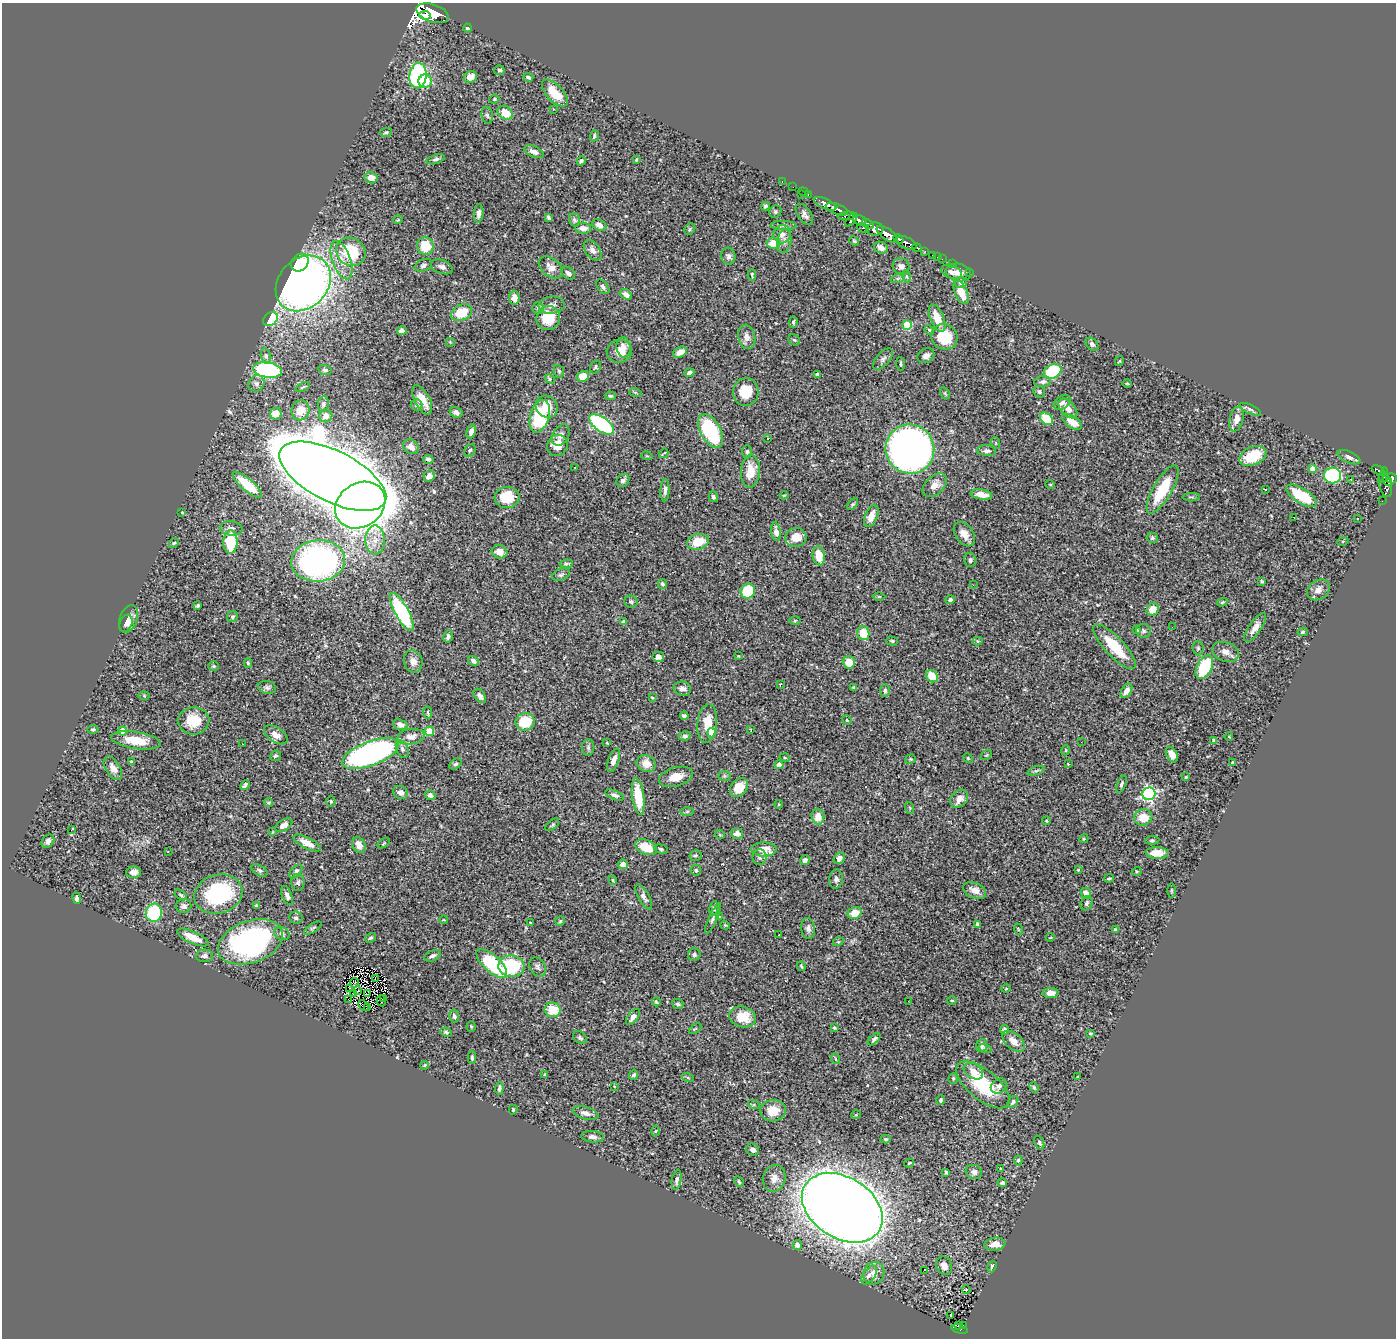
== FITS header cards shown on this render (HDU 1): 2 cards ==
NAXIS1  =                 1394
NAXIS2  =                 1336

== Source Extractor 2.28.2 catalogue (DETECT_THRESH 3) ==
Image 1394 x 1336 px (HDU 1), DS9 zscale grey, 1 PNG px = 1 image px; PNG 1398 x 1340 px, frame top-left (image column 1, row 1336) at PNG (2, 3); each listed source drawn as its Kron ellipse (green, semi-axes under 4 px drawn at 4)
Background 0.73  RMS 0.022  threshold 0.0673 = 3 sigma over >= 5 px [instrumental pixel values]
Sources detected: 462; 1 with non-positive FLUX_AUTO (blend fragments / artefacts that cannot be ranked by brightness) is neither listed nor drawn; the other 461 listed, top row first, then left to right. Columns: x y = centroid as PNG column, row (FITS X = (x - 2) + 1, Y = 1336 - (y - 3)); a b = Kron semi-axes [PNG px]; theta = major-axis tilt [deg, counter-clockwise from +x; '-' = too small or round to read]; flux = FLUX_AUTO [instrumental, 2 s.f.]
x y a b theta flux
433 13 17 9 -19 3100
425 15 5 3 - 540
468 28 4 4 - 3.2
499 70 5 5 - 3.3
418 76 13 8 82 210
470 77 7 5 26 9.4
528 77 5 3 - 2.6
425 81 7 6 - 22
555 93 17 8 -47 35
494 99 5 4 - 2
553 109 3 3 - 1.3
505 113 8 6 -34 25
487 115 8 5 -78 3.4
386 132 6 4 10 2.2
594 136 5 4 - 3.1
534 152 10 5 -22 7.9
436 159 9 4 17 3.7
636 160 4 3 - 1.5
581 161 5 4 - 2.9
371 178 6 5 - 12
782 182 3 2 - 16
793 187 2 2 - 8.2
803 192 5 2 - 16
808 194 3 2 - 21
801 195 3 2 - 48
825 204 12 5 -25 1100
765 206 4 3 - 3
837 209 12 5 -21 870
775 212 6 5 - 2.6
479 213 9 5 86 5.5
804 214 12 6 -55 6.5
847 216 9 4 5 290
549 218 4 3 - 2.8
398 220 5 3 - 1.2
574 220 6 5 - 4
851 220 8 3 51 370
859 220 7 5 -16 520
868 224 6 3 -28 270
599 225 8 5 -31 9.4
783 226 13 4 -1 4.2
583 228 8 5 -1 9.1
863 228 6 3 -20 130
690 229 6 5 - 2.3
875 229 9 6 5 900
782 234 9 8 - 11
887 234 12 5 -34 1800
898 239 5 3 - 220
784 241 12 7 82 7.8
854 241 5 4 - 1.7
773 243 7 5 -5 31
906 243 11 5 -25 780
425 246 9 8 - 32
881 248 7 5 -26 10
917 248 5 3 - 160
593 250 11 7 -54 7.6
351 252 15 13 -37 72
924 252 4 2 - 88
933 255 4 3 - 48
728 256 8 7 - 5
938 257 3 2 - 13
942 259 2 2 - 4.5
341 260 20 9 -70 22
300 263 10 8 48 35
952 264 2 2 - 5.5
423 265 9 6 23 4.4
901 266 8 7 - 6.6
442 267 11 6 -21 6.5
551 267 14 9 -38 11
952 272 11 6 -20 8.8
958 272 12 8 -11 12
969 272 2 2 - 6.9
568 273 8 5 -39 4.9
752 275 5 2 - 1.4
906 276 6 4 -71 2.2
898 278 7 4 19 2.9
303 283 31 24 46 1000
961 283 6 5 - 4.2
603 287 8 5 -52 3.9
961 292 12 6 -65 28
626 294 7 4 -34 7.3
514 298 7 5 -85 14
552 305 13 8 8 8.2
538 308 6 5 - 3
461 313 11 7 25 37
548 318 12 11 - 40
937 318 14 6 -67 28
270 319 8 6 40 95
793 322 5 3 - 2.5
907 325 5 5 - 52
929 330 5 4 - 2
402 331 5 4 - 5
747 337 12 8 -78 9.4
944 337 13 12 - 51
794 340 6 5 - 2.5
450 342 5 5 - 1.6
1092 344 7 5 -46 5
624 348 10 7 -81 9
619 351 13 11 12 19
680 352 7 5 29 9.5
266 356 8 5 -76 4.2
926 356 9 7 29 6.8
883 359 13 6 48 6
1119 361 5 3 - 1.5
901 364 7 3 -87 1.8
596 367 7 5 59 2.6
267 370 14 8 -8 200
325 370 7 4 -16 3.2
559 371 6 5 - 2.4
1053 371 9 7 26 110
689 373 5 4 - 4.2
817 374 3 3 - 2.5
583 376 6 5 - 21
550 379 5 4 - 2.8
1043 382 8 5 8 4.7
256 383 8 7 - 5.6
1127 383 5 3 - 1.3
303 387 8 3 25 2
635 392 6 4 -19 1.9
746 392 14 13 - 41
1039 392 6 5 - 3.4
945 393 6 4 -56 2
610 396 6 4 -1 2
422 400 16 7 -62 25
1062 403 9 6 33 5
323 404 8 5 81 3.3
416 405 6 5 - 4
547 407 12 10 -40 21
1068 408 12 7 -48 14
1250 409 11 4 -25 4.1
301 410 10 9 - 18
456 412 7 5 -27 6.5
276 414 6 5 - 18
326 416 6 6 - 11
540 416 17 9 74 120
1046 419 7 5 -41 49
1236 419 12 6 78 14
1072 422 11 6 -35 17
601 424 14 7 -35 190
471 431 7 4 73 5.9
711 431 18 10 -61 130
561 435 11 8 60 7.7
768 438 3 3 - 3
996 443 6 3 -71 1.6
557 445 11 10 - 26
411 447 8 6 -35 10
910 449 25 24 - 1400
470 450 7 5 57 3.2
987 451 9 5 -3 4.3
747 452 7 4 -90 2.7
664 453 5 2 - 1.4
647 456 6 3 -17 1.4
1253 456 14 9 22 51
1349 457 12 5 -24 5.6
428 459 5 4 - 3.5
575 467 2 2 - 1.3
1313 469 4 4 - 16
1378 470 7 4 -28 140
750 471 16 9 85 28
1384 475 8 3 79 190
333 476 58 25 -27 11000
429 476 6 5 - 7.2
1332 476 8 8 - 120
1392 478 5 5 - 320
1351 479 3 3 - 6.9
623 480 7 5 46 5.2
1387 481 5 3 - 140
1050 484 5 3 - 1.2
247 485 18 6 -41 55
935 485 14 9 44 13
1385 485 13 6 -75 360
1162 489 27 9 60 60
665 490 11 4 88 5.6
1265 490 3 2 - 1.2
981 494 11 5 -9 17
784 495 4 4 - 1.5
1302 496 17 7 -32 56
507 497 12 10 7 48
713 497 5 4 - 3.5
1191 497 9 3 0 2.6
1382 501 2 2 - 6.3
853 504 7 4 48 2.4
360 505 27 21 34 1600
182 512 3 2 - 1.4
871 516 11 6 67 16
1294 517 2 2 - 1.1
1357 519 3 2 - 1.4
231 528 11 7 -5 6.9
776 532 9 5 -81 7.9
964 534 13 9 -55 14
796 537 11 9 4 19
1152 538 6 5 - 2.9
375 540 14 10 -88 17
1343 541 5 3 - 1.4
230 542 12 7 90 63
698 542 11 7 15 31
174 543 5 4 - 2
500 552 8 6 -20 12
819 556 9 6 -82 24
970 560 7 6 - 3.4
318 561 27 20 6 520
566 564 7 3 7 2.4
561 575 9 6 21 4.1
1262 581 4 3 - 1.7
663 584 5 4 - 2.9
973 585 3 2 - 2.1
1318 590 12 9 35 8.9
748 591 7 7 - 63
879 597 6 4 0 1.9
950 600 4 4 - 4.8
631 602 7 6 - 3.2
1222 602 5 4 - 2
198 605 4 3 - 2.7
1153 609 6 6 - 18
402 612 21 6 -61 170
232 617 6 5 - 2.6
128 619 14 8 69 11
795 620 6 4 1 1.7
624 622 4 4 - 3.9
126 623 9 6 67 4.3
1172 627 2 2 - 1.5
1255 627 17 6 55 14
1137 630 3 3 - 1.3
1143 631 7 6 - 3.9
1303 632 5 4 - 2.1
863 633 7 6 - 36
448 636 6 4 79 4.8
892 641 6 4 -17 2.2
977 641 5 4 - 1.7
1114 647 29 9 -46 54
1198 648 7 5 -89 3.4
1226 652 14 9 -20 11
739 656 4 3 - 0.89
659 657 6 5 - 7.3
413 661 11 9 -74 11
473 661 6 4 -35 4.8
849 662 6 6 - 23
248 663 5 4 - 1.9
214 666 5 4 - 1.7
1204 667 13 7 64 79
932 676 6 5 - 29
780 684 4 3 - 1.5
267 687 9 6 -11 4.1
854 687 4 3 - 2.4
682 689 9 7 -14 6.9
885 690 6 5 - 3.2
1126 691 8 5 58 9.3
144 696 6 4 -2 1.3
480 696 8 5 -54 5.9
652 698 3 2 - 1.5
428 713 6 3 -79 1.8
684 716 4 4 - 3.8
847 720 5 4 - 1.5
194 721 15 14 - 42
525 722 9 8 - 54
707 724 19 9 85 28
400 725 7 5 -20 6.5
93 729 5 4 - 2.4
751 730 4 2 - 1.2
123 731 4 4 - 28
429 731 4 4 - 39
712 733 4 4 - 46
276 735 13 7 -33 10
685 736 6 4 8 4
411 737 13 7 7 12
1229 737 4 2 - 0.99
136 740 25 8 -9 36
1214 740 4 3 - 1.6
1081 742 2 2 - 1.8
607 743 4 3 - 1.2
242 744 2 2 - 0.86
588 747 8 6 -90 3.5
402 749 9 6 -67 4.5
1066 750 5 3 - 1.2
370 753 30 12 21 470
986 755 6 4 34 1.6
1172 755 8 5 -62 10
275 756 5 5 - 2.8
785 758 5 3 - 1.2
968 758 5 4 - 2
910 759 5 4 - 1.9
614 760 12 5 70 8.4
131 761 3 3 - 1.4
1233 763 4 3 - 2.3
456 764 7 4 39 2.8
646 764 10 8 -25 17
1068 764 3 2 - 1.2
779 765 4 4 - 14
113 768 13 7 -58 9.8
1036 771 9 4 18 3.3
725 776 6 5 - 2.5
676 777 17 9 15 21
1186 777 3 3 - 1.5
1121 784 9 4 69 2.9
245 785 5 3 - 4
739 788 11 8 49 28
400 792 8 6 -29 7.7
1149 794 6 6 - 290
430 795 5 4 - 6
615 795 10 4 -22 4.7
638 797 18 6 -83 48
959 799 10 7 48 13
331 802 5 4 - 1.9
269 803 4 3 - 2
779 804 4 4 - 1.4
910 808 6 4 -71 1.8
687 812 7 4 2 2.3
818 817 8 6 -88 16
1143 817 9 8 - 24
1046 821 4 4 - 1.3
284 825 9 5 33 8.3
552 825 8 4 40 2.6
71 830 3 2 - 16
273 832 4 2 - 1.1
737 833 6 5 - 8.5
720 835 5 3 - 1.2
1084 839 4 4 - 1.5
1152 840 7 4 5 2.5
48 841 7 5 48 6.7
307 843 15 5 -27 19
384 843 7 4 32 1.6
359 845 8 6 -59 11
646 847 11 7 -23 36
661 849 7 4 -16 2.6
764 849 12 7 -2 20
168 851 3 2 - 2.5
1157 853 11 6 -3 19
695 855 6 5 - 2.8
759 857 8 7 - 4.5
839 858 6 5 - 8.3
805 860 5 4 - 3.3
623 864 5 4 - 5.6
260 870 9 5 -30 3.6
696 870 5 5 - 2.5
1078 870 4 3 - 1.4
296 871 8 5 51 3.7
1137 871 5 3 - 1.5
134 872 7 6 - 7.6
1109 878 5 3 - 2.3
836 879 10 6 81 5.6
613 880 5 4 - 1.7
298 882 8 6 90 3.3
975 890 12 7 -23 12
1171 890 7 3 -90 1.5
1086 893 5 5 - 8.8
218 894 24 19 17 130
181 895 7 3 -36 1.9
287 895 10 5 -67 4.9
644 897 14 5 -61 5.7
77 898 6 4 -79 5
1086 903 7 5 66 4
256 905 4 3 - 1.7
184 906 8 7 - 5.6
714 908 7 4 81 2.6
154 913 9 8 - 93
855 913 7 6 - 21
719 916 3 2 - 0.87
296 918 7 6 - 3.6
713 918 16 4 65 4.7
444 920 4 3 - 1.1
560 921 5 4 - 2.1
530 922 3 2 - 0.81
977 924 4 3 - 4.1
725 925 5 4 - 1.5
313 928 10 4 32 2.9
808 928 10 7 -82 6.4
1018 929 6 3 -71 1.4
1115 930 4 4 - 4.9
282 934 8 6 -26 5.1
779 935 3 2 - 2.1
193 937 17 6 -24 22
370 938 6 4 30 2.2
1050 938 4 3 - 1
250 942 33 21 20 300
838 942 5 3 - 1.4
694 955 6 6 - 3.8
205 956 8 6 0 6
433 956 8 5 22 4.6
492 963 19 8 -42 110
511 966 13 11 -7 97
801 966 5 3 - 1.8
538 967 10 7 -58 5.4
375 979 3 2 - 1.5
355 983 4 2 - 1.2
350 988 4 2 - 0.53
1006 989 4 3 - 1.3
357 991 2 2 - 2.3
368 993 3 2 - 0.83
1051 993 8 5 -1 12
354 994 3 2 - 0.93
384 998 2 2 - 1.2
348 1000 2 2 - 3
952 1000 5 3 - 1.7
381 1001 6 2 -74 3.1
908 1001 2 2 - 3.8
656 1002 4 3 - 2.4
678 1004 5 5 - 3.5
363 1006 6 2 -49 0.25
368 1007 2 2 - 47
553 1010 8 7 - 37
454 1016 6 5 - 4.2
633 1017 9 5 54 6.3
743 1017 14 10 -17 32
471 1027 5 4 - 1.8
834 1028 3 3 - 1.9
695 1029 7 3 35 1.7
1004 1030 5 4 - 3.4
446 1032 6 4 -23 2.4
1090 1033 3 3 - 2
580 1038 8 5 -42 3.6
874 1039 7 4 43 3
1014 1041 13 7 -43 12
982 1045 7 5 69 3.7
985 1049 6 4 -15 2.9
472 1058 6 3 -90 2.4
836 1059 5 3 - 1.4
425 1065 4 3 - 1.4
973 1071 10 7 -32 14
545 1074 4 3 - 1.4
634 1075 5 3 - 2.9
1078 1076 3 2 - 0.9
688 1078 6 4 -20 1.9
953 1078 5 4 - 2.1
983 1085 32 15 -39 83
614 1086 3 2 - 0.99
999 1086 8 7 - 5.7
499 1088 6 4 82 3.6
1034 1088 5 3 - 1.8
941 1100 5 4 - 2.1
1013 1102 6 4 54 4
754 1105 6 4 -17 1.9
513 1110 5 4 - 2
773 1110 13 11 6 21
585 1113 13 6 -15 8
856 1115 5 3 - 1.2
656 1131 5 3 - 1.3
592 1137 11 6 -5 6.7
886 1139 5 4 - 2.1
1039 1143 7 4 -66 2.7
753 1150 7 5 -31 7
1018 1160 5 4 - 2.9
909 1163 5 4 - 1.6
1000 1169 4 3 - 1.2
946 1172 4 3 - 1.7
974 1172 8 7 - 5.6
774 1178 14 11 74 12
677 1180 10 4 80 5.2
739 1182 6 3 -62 1.9
1002 1183 5 4 - 3.1
842 1208 44 30 -32 3500
995 1244 10 6 7 12
797 1245 5 4 - 8.8
944 1266 9 7 -66 9.7
992 1266 6 3 71 2.4
924 1270 3 2 - 1.6
874 1273 11 10 - 13
869 1275 11 5 52 6
966 1290 4 3 - 0.8
951 1316 3 3 - 3.8
963 1325 2 2 - 6.5
959 1326 3 3 - 24
959 1329 8 4 -14 110
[1 non-positive-flux detection neither listed nor drawn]